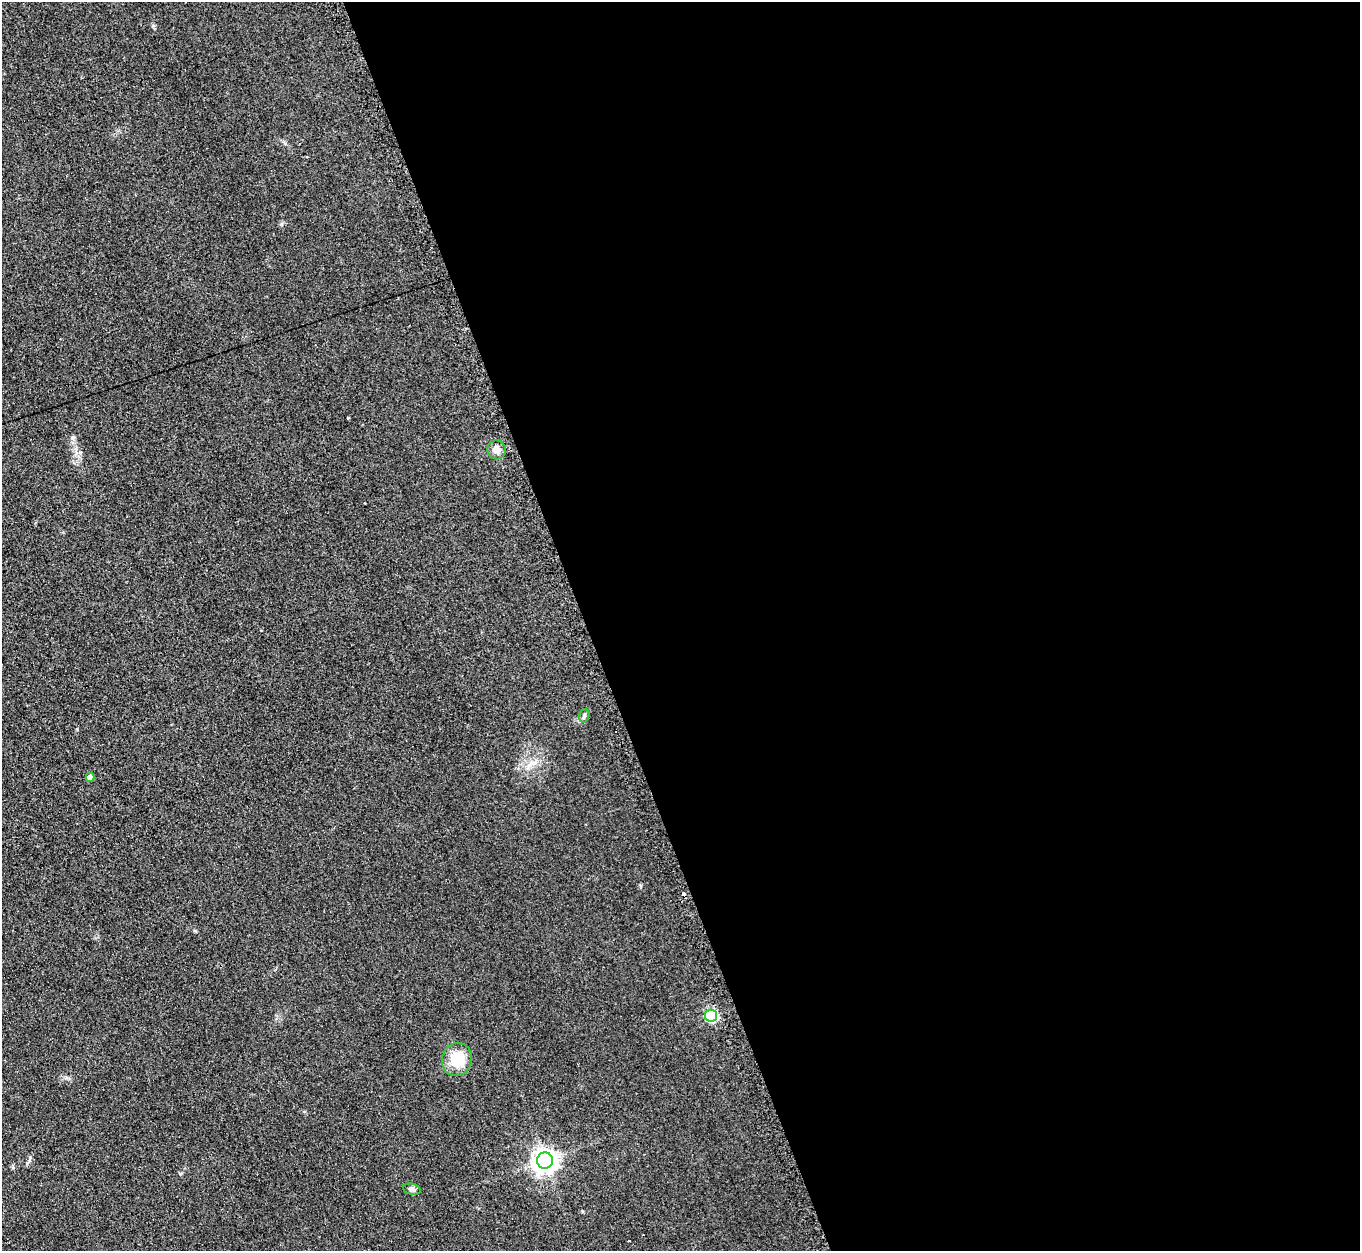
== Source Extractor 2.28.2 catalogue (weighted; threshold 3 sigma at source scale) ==
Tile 8 of 4 x 4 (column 4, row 2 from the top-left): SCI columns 4094-5451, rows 2778-4026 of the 5460 x 5421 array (HDU 1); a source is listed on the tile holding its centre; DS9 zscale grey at full resolution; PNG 1362 x 1253 px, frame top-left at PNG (2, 2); each listed source drawn as its Kron ellipse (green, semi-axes under 4 px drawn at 4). Shown black and unused: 57% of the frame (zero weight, under 2 of 3 exposures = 2% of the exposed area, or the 3 px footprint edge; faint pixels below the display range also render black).
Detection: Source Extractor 2.28.2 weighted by HDU 2 'WHT'; one run over the whole footprint, this tile lists its part. Background 0.0959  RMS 0.012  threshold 0.0519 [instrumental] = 3 sigma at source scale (4.5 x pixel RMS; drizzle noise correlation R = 1.50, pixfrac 1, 0.05/0.05 arcsec/px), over >= 5 px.
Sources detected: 11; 4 cosmic-ray / hot-pixel residue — neither listed nor drawn; the other 7 listed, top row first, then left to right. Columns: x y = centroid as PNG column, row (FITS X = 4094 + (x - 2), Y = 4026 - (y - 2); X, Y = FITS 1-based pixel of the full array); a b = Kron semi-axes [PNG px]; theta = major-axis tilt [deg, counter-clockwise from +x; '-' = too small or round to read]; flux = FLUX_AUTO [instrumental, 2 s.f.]
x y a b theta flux
497 450 9 9 - 6.7
584 716 7 5 72 2.3
90 777 4 4 - 6.4
711 1016 6 6 - 130
457 1059 16 15 - 34
545 1160 8 8 - 940
412 1189 9 5 -12 3.1